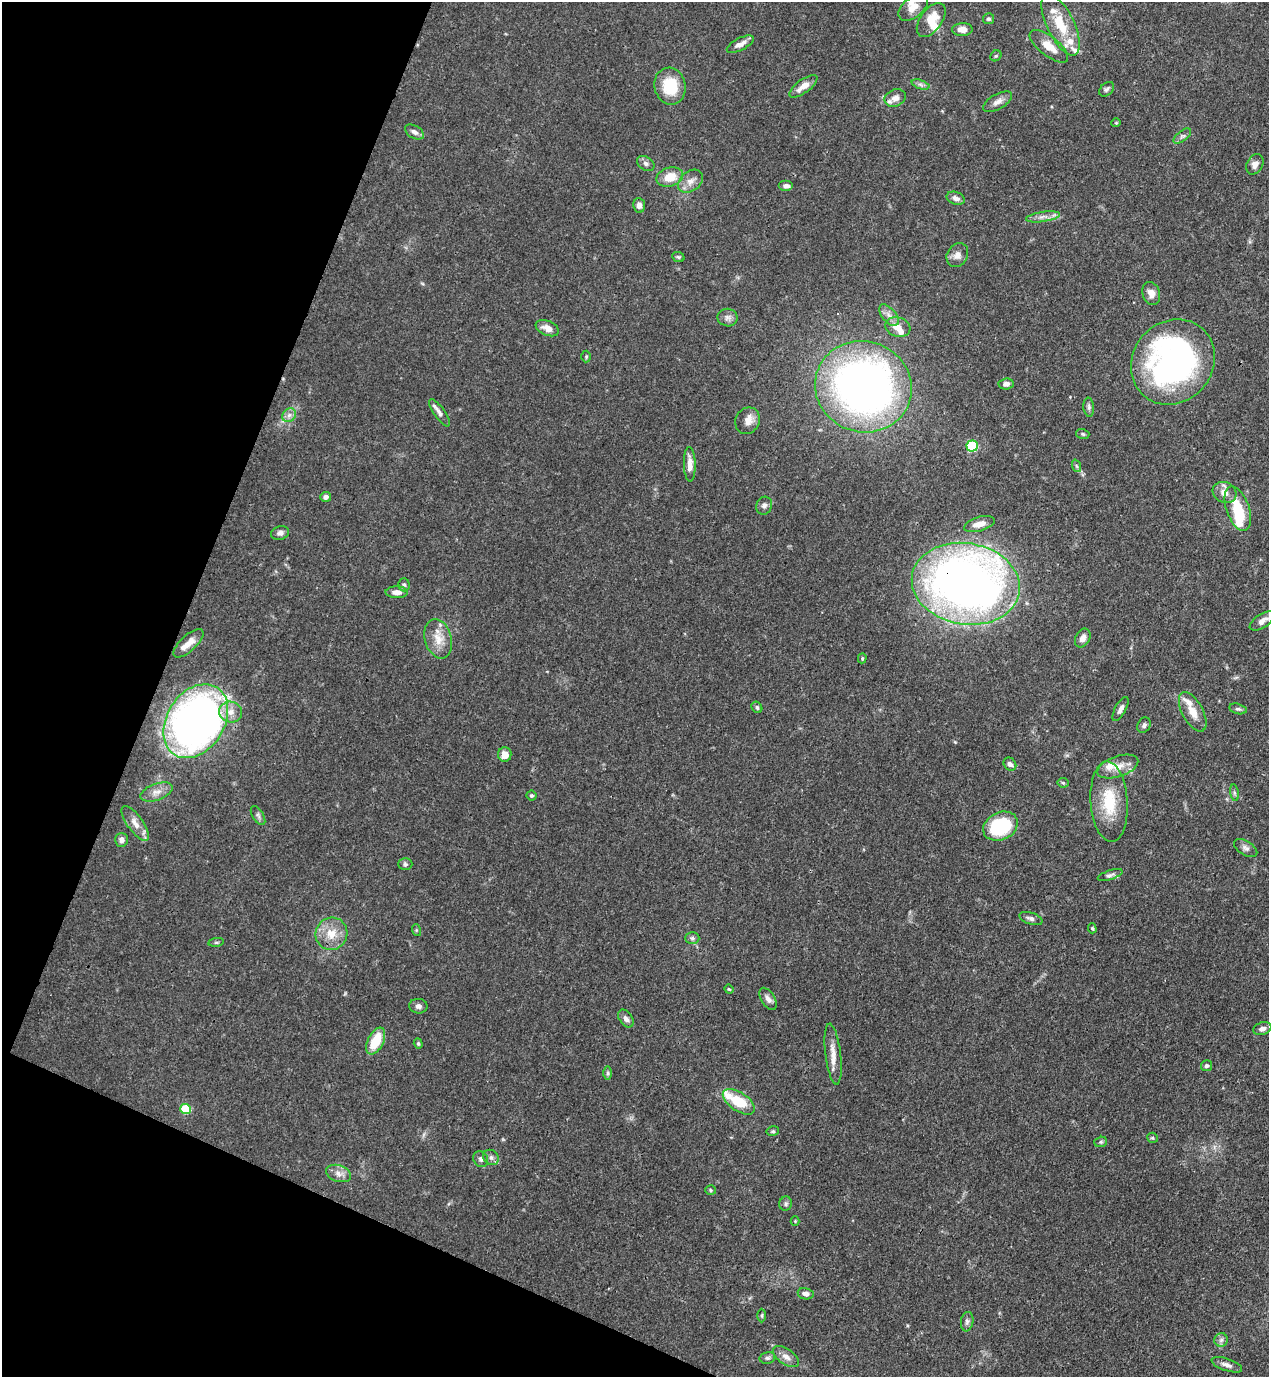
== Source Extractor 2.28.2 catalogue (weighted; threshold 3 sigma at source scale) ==
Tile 9 of 4 x 4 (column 1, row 3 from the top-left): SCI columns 226-1492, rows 1420-2794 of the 5646 x 5587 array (HDU 1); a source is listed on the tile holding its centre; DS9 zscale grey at full resolution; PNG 1271 x 1379 px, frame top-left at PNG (2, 2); each listed source drawn as its Kron ellipse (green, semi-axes under 4 px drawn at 4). Shown black and unused: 20% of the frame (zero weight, under 3 of 4 exposures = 7% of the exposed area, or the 3 px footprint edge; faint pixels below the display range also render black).
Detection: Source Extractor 2.28.2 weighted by HDU 2 'WHT'; one run over the whole footprint, this tile lists its part. Background 0.0767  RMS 0.0036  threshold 0.0162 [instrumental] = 3 sigma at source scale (4.5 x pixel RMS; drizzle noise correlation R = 1.50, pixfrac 1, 0.05/0.05 arcsec/px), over >= 5 px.
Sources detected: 126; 2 inside a brighter object's white glare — neither listed nor drawn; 10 inside a brighter listed object's ellipse — not listed separately; the other 114 listed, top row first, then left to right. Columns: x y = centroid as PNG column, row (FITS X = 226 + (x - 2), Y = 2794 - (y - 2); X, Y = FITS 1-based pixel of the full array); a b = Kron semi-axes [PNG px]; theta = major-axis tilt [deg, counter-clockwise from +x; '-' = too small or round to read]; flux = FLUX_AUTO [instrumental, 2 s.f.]
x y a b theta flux
913 7 17 10 40 3.9
988 19 5 5 - 0.85
931 20 19 11 54 6.6
1061 25 34 13 -64 12
962 29 10 6 1 2.6
740 44 15 6 27 2.3
1049 46 23 9 -38 5.4
996 56 6 5 - 0.53
920 84 9 4 -19 0.95
670 86 18 15 -77 13
803 86 17 6 36 3.7
1107 89 8 6 43 0.92
895 98 11 8 21 2.8
997 102 16 7 30 2.3
1116 123 4 4 - 0.39
414 132 10 6 -32 1.5
1182 136 10 5 37 1.1
646 164 9 7 -34 1.2
1255 164 11 8 62 2.1
670 177 13 9 17 6.7
690 181 14 9 39 2.9
786 186 7 5 0 1.5
956 198 9 6 -19 1.6
639 205 7 6 - 1.8
1043 217 17 5 8 2.2
957 255 12 10 57 2.5
678 257 6 5 - 0.59
1151 293 11 9 -75 3
889 315 13 7 -50 2.1
728 318 10 9 - 1.7
898 327 13 9 -18 3.9
547 328 12 7 -23 3.1
586 357 6 5 - 0.53
1173 362 44 40 49 120
1006 384 7 5 6 1.6
863 387 49 45 -17 210
1089 407 9 5 -85 1
440 413 16 5 -55 1.5
289 415 7 6 - 1.5
747 421 14 11 60 3.1
1083 434 7 5 -17 0.59
972 446 5 5 - 34
690 464 17 6 -88 3.6
1077 466 6 4 -70 0.63
1224 492 12 10 -28 3.5
326 497 5 5 - 1.3
764 506 9 7 66 1.5
1238 508 23 11 -71 12
979 524 16 7 16 3.4
280 533 9 6 18 1.3
966 584 54 40 -9 320
404 585 6 5 - 0.63
397 592 11 6 -2 2.3
1262 621 14 6 34 2.6
1083 638 10 7 63 2.1
438 639 20 13 -75 5.7
188 643 19 8 43 4
862 658 5 4 - 0.45
757 707 6 5 - 0.7
1120 709 13 5 62 1.6
1238 709 9 5 -14 0.85
231 712 11 10 - 3.5
1193 712 22 10 -61 5.5
196 721 40 28 57 240
1144 725 8 6 62 1
505 754 7 6 - 3.6
1010 764 7 5 -48 1.3
1118 767 21 10 19 4.9
1063 783 5 5 - 0.56
157 792 17 8 20 3
1234 793 8 4 -82 0.77
531 796 5 5 - 0.57
1109 802 40 18 -86 16
258 816 10 5 -58 1
135 823 21 8 -54 3.6
1000 826 18 13 26 26
121 840 7 6 - 1.7
1246 848 13 7 -31 1.5
405 864 7 6 - 0.79
1110 875 13 4 18 1
1031 918 12 6 -17 1.5
1092 928 5 4 - 0.5
416 930 6 4 -72 0.46
331 934 16 15 - 6.7
692 938 7 6 - 0.84
216 942 8 4 8 0.54
729 989 5 4 - 0.4
768 999 12 6 -58 1.9
418 1006 9 7 -8 1.4
626 1019 10 6 -54 1.5
1262 1029 9 6 16 1.4
376 1041 14 7 64 10
418 1044 5 4 - 0.48
833 1054 31 7 -83 4.6
1207 1066 6 5 - 0.77
608 1073 6 4 90 0.65
739 1102 18 9 -34 13
186 1109 5 5 - 19
773 1131 6 5 - 0.6
1152 1138 5 5 - 0.53
1101 1142 6 5 - 0.58
491 1157 8 7 - 1.3
481 1159 8 7 - 1.1
339 1173 13 8 -17 2.5
710 1190 5 5 - 0.54
786 1204 7 6 - 0.84
795 1221 4 4 - 0.4
806 1294 8 5 -10 1.6
762 1315 7 3 90 0.51
967 1322 10 6 81 1.1
1221 1340 7 7 - 1.1
786 1357 15 7 -34 2.3
767 1358 8 6 13 0.9
1227 1365 16 6 -18 2
Overlapping masked pixels (flux is a lower limit): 1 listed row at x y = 966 584